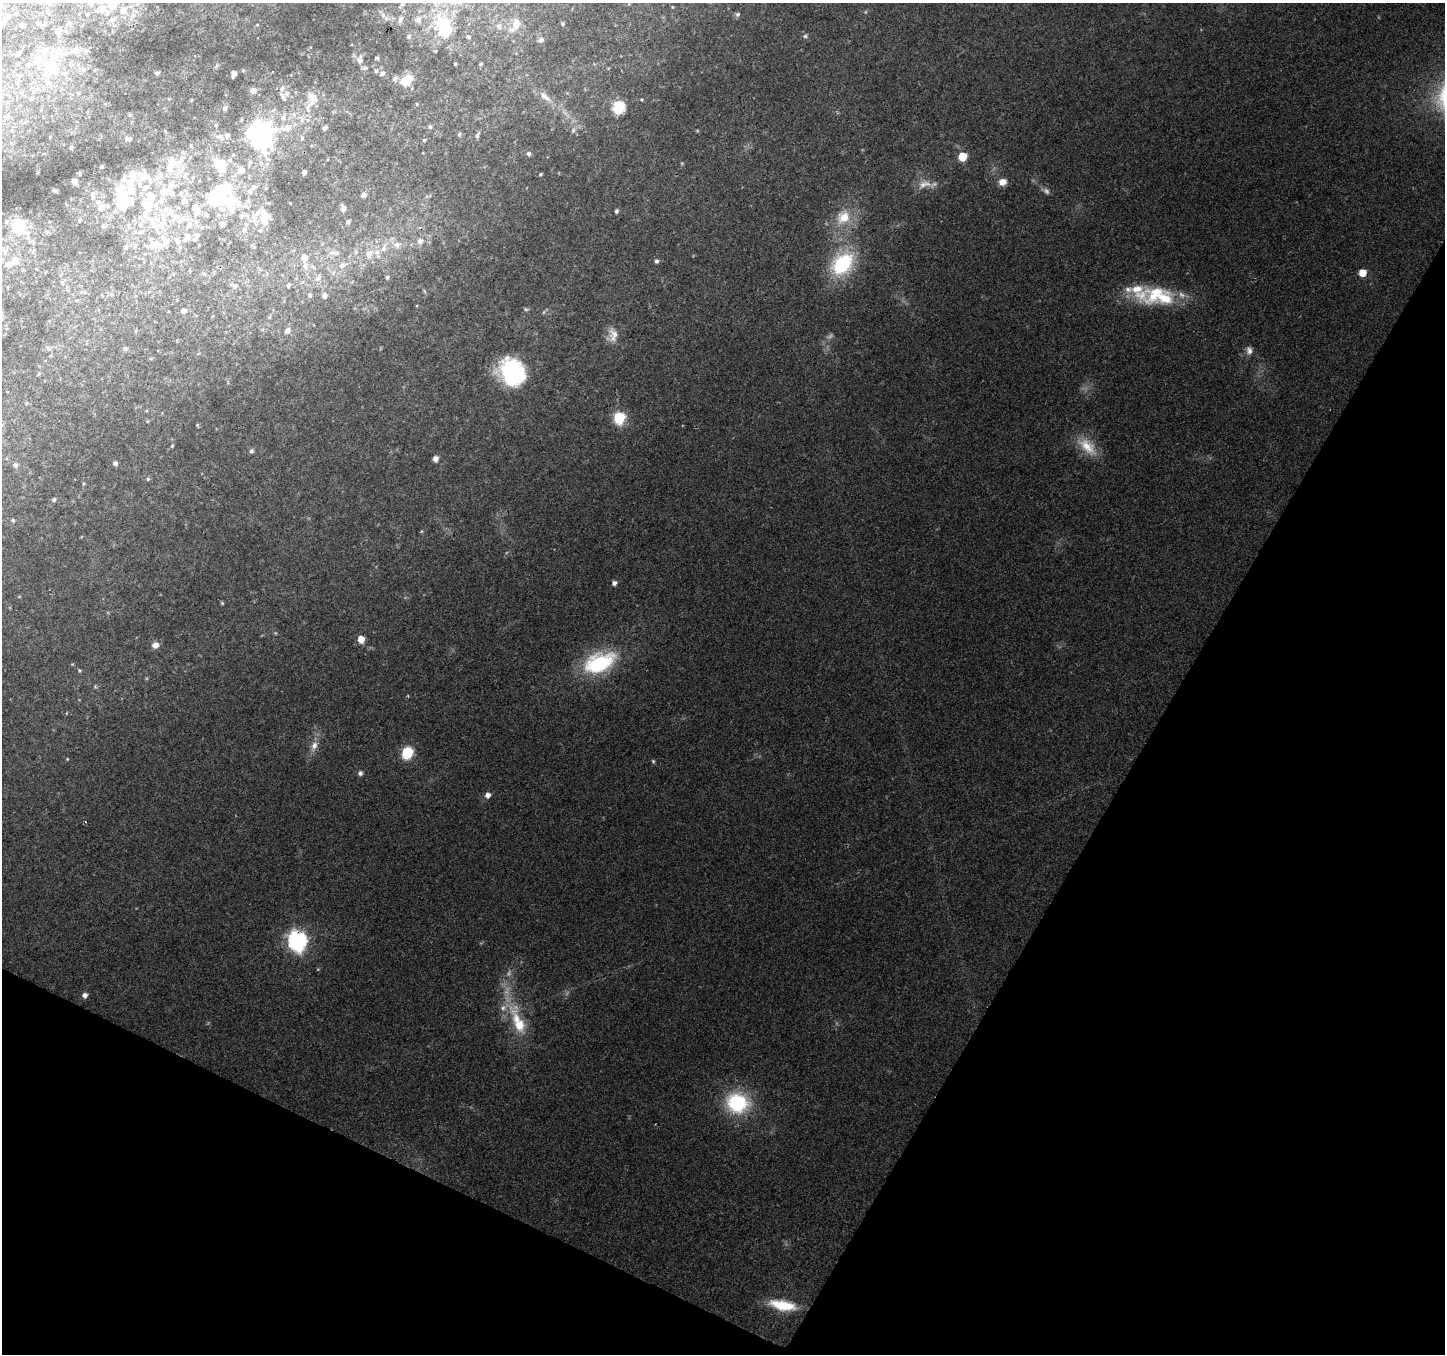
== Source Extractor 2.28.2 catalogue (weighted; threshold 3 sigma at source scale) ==
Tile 15 of 4 x 4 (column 3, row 4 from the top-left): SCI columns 2894-4336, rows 266-1617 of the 5779 x 5873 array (HDU 1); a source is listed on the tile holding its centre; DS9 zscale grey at full resolution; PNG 1447 x 1356 px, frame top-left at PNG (2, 3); no overlay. Shown black and unused: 27% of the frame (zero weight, under 2 of 3 exposures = <1% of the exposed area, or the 3 px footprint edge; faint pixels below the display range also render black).
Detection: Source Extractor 2.28.2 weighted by HDU 2 'WHT'; one run over the whole footprint, this tile lists its part. Background 0.184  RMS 0.0099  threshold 0.0444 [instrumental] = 3 sigma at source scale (4.5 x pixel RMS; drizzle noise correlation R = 1.50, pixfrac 1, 0.0396/0.0396 arcsec/px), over >= 5 px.
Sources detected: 219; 5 too faint to see at this stretch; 10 inside a brighter object's white glare — not listed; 37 inside a brighter listed object's ellipse — not listed separately; the other 167 listed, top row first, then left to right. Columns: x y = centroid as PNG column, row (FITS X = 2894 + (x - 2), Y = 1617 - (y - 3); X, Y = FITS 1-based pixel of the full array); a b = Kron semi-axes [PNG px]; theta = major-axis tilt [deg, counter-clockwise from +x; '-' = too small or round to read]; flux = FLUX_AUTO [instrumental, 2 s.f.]
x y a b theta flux
672 7 4 3 - 0.67
102 10 9 6 -85 3.5
123 10 9 7 46 4
737 14 6 6 - 2.2
8 17 6 5 - 2
400 19 10 6 70 4
112 20 8 6 37 2.6
417 20 10 9 - 6
443 24 17 15 -11 43
516 24 14 10 80 13
562 24 5 4 - 1.2
21 26 4 3 - 1.6
498 26 9 8 - 4.6
58 30 9 6 25 3.4
409 36 7 6 - 2
805 36 5 5 - 1.8
468 37 6 5 - 1.7
541 40 7 6 - 3.3
44 50 15 8 29 7.7
86 51 6 4 20 1.5
18 54 5 4 - 1.6
377 58 5 3 - 1.3
360 60 11 9 -70 5
35 62 11 8 3 7.5
455 64 3 3 - 1.3
481 64 4 3 - 1.2
49 67 19 14 69 29
376 71 5 5 - 2.2
157 73 5 4 - 2.3
382 73 7 5 42 2.7
64 74 10 5 -15 2.8
234 74 7 4 70 3.1
395 78 8 6 34 2.6
407 80 14 10 37 18
253 90 6 5 - 5.9
281 94 11 6 -48 4
545 97 19 8 -40 10
191 100 3 3 - 0.76
312 103 40 11 53 20
417 104 4 2 - 0.72
225 108 7 6 - 2.1
618 109 13 9 0 19
7 116 6 5 - 2.2
283 118 9 8 - 5.8
430 127 6 4 -62 1.4
324 128 6 5 - 2.2
573 130 7 5 69 2.5
260 134 9 8 - 1000
459 134 6 4 47 1.3
477 136 7 5 63 1.8
220 137 14 8 -28 5.8
302 138 7 4 -61 1.8
128 139 7 4 -15 2.1
424 140 3 3 - 1.1
71 147 5 3 - 1.4
529 154 5 5 - 2.3
962 157 6 5 - 31
171 163 16 13 68 15
220 165 21 13 -46 29
182 168 9 4 81 3.4
241 170 11 11 - 9.2
304 172 4 4 - 3.1
80 173 4 2 - 0.91
540 174 3 3 - 1.1
142 175 20 12 -42 16
184 176 7 6 - 2.9
74 182 6 5 - 2.5
130 182 14 12 35 16
1002 182 8 7 - 9.3
924 184 21 10 8 10
254 187 9 7 26 3.9
223 189 13 10 -2 35
55 191 4 3 - 1.9
164 192 15 10 23 12
93 195 9 6 87 3.9
363 195 6 5 - 3.2
232 200 22 13 -46 29
156 204 9 6 63 4.7
101 208 9 8 - 6.8
196 208 15 9 -30 9.3
343 208 8 6 -79 3.9
222 209 9 6 0 4.5
161 210 8 7 - 4.9
616 211 5 4 - 2
256 214 17 7 26 9.4
146 217 43 14 -50 38
175 217 11 10 - 9.5
264 217 13 8 -81 26
843 217 20 17 40 25
79 220 5 4 - 1.3
348 222 5 5 - 2.2
222 224 6 5 - 5.7
189 225 10 7 88 6.3
103 226 6 5 - 1.6
19 227 17 13 -56 39
202 227 6 4 44 1.5
244 230 8 6 56 3.4
260 230 6 5 - 2.1
47 232 5 5 - 1.5
140 232 9 6 9 3.3
187 238 18 7 49 9.4
176 239 8 6 -75 4.1
420 241 7 7 - 4
135 245 6 6 - 2.4
152 245 21 13 -83 16
397 245 9 8 - 5.7
253 246 11 3 -24 1.4
126 247 6 5 - 1.9
384 248 13 7 67 7
5 251 9 7 -56 4.2
337 253 10 6 -5 4.1
369 253 12 9 57 9
305 257 8 6 88 6.9
15 261 18 8 22 12
656 261 5 5 - 2.4
842 264 25 18 48 76
342 265 9 6 20 4.6
305 266 13 7 -84 5.9
1362 273 5 5 - 17
204 274 5 5 - 1.6
387 277 5 5 - 1.6
318 278 9 6 35 3.7
62 283 6 5 - 1.6
288 285 5 4 - 1.8
235 286 7 5 16 2.7
1138 291 40 20 -35 37
310 295 6 4 -71 1.5
324 296 6 5 - 3.8
526 309 6 4 -29 1.4
183 311 6 5 - 3.2
544 312 6 4 70 1.3
287 330 7 6 - 3.9
613 335 20 13 88 11
48 348 8 5 -41 2
126 348 6 5 - 2
1249 351 11 8 -75 5.2
512 372 28 23 -49 94
619 418 6 6 - 100
147 421 5 3 - 0.87
197 425 5 4 - 1
172 446 4 4 - 0.92
1087 447 30 15 -44 24
251 451 6 5 - 2.2
435 459 5 4 - 6.5
115 463 6 5 - 2.5
15 465 6 6 - 2.5
148 479 5 5 - 1.5
54 500 5 5 - 1.7
13 520 5 5 - 1.7
614 583 5 4 - 4.2
222 603 5 4 - 1.2
361 639 5 5 - 15
155 645 7 7 - 6.4
599 663 39 22 22 79
79 670 5 4 - 1.2
95 686 6 4 -73 1.2
314 745 12 9 68 7.2
407 753 8 7 - 45
67 759 4 3 - 0.82
653 761 6 4 -45 1.3
360 773 7 6 - 2.5
488 795 6 5 - 6.2
297 940 8 8 - 420
85 995 5 5 - 4.7
519 1025 59 16 -72 50
737 1103 25 22 -11 76
782 1305 30 11 -11 31
Overlapping masked pixels (flux is a lower limit): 1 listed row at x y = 297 940
Unlisted compact peaks at least as high as the median listed source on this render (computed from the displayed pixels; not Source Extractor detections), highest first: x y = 642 99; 421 531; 682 163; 697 131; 243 70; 72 664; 217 65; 408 696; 38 172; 276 633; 84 483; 417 306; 19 597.